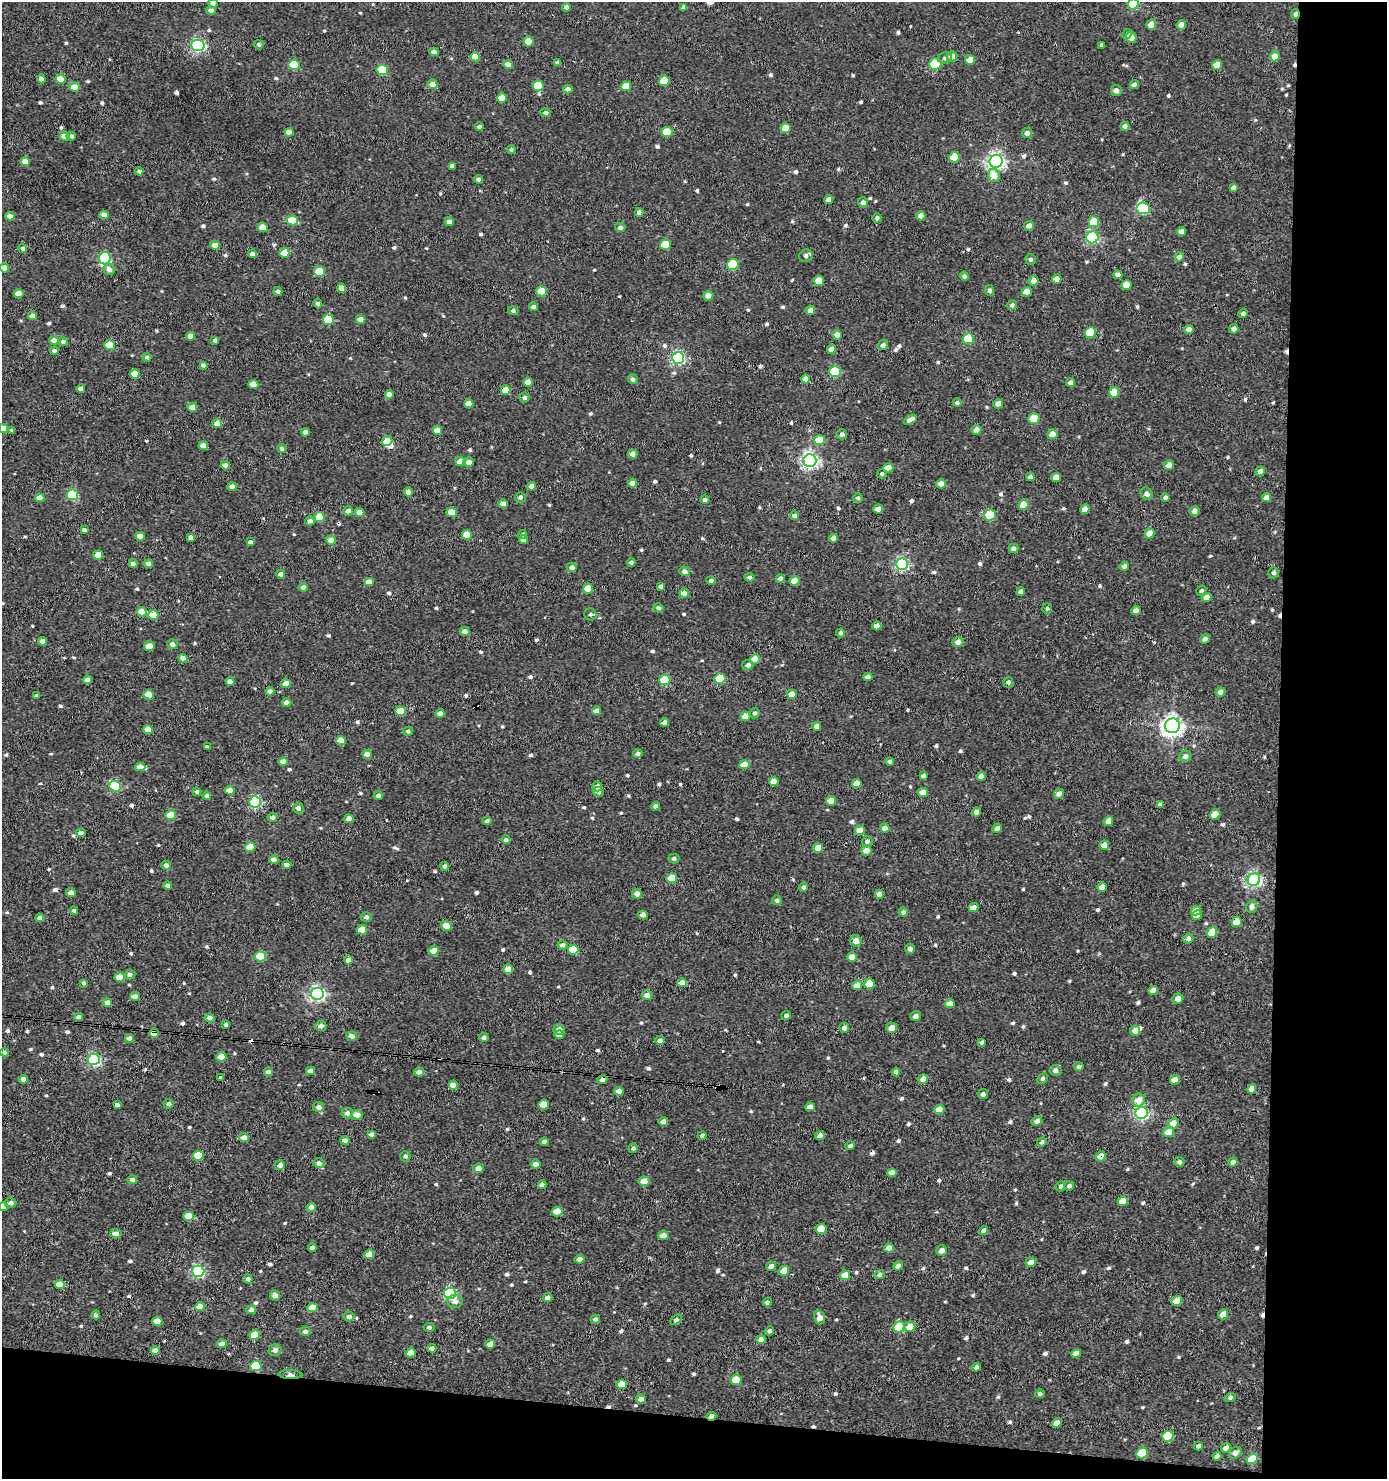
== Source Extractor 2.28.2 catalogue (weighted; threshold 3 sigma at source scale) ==
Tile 9 of 3 x 3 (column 3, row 3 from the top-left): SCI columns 2969-4353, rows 1-1477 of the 4454 x 4431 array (HDU 1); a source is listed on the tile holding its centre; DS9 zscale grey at full resolution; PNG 1389 x 1481 px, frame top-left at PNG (2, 2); each listed source drawn as its Kron ellipse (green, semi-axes under 4 px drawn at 4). Shown black and unused: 12% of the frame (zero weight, under 3 of 4 exposures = <1% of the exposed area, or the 3 px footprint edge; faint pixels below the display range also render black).
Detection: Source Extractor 2.28.2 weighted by HDU 2 'WHT'; one run over the whole footprint, this tile lists its part. Background 0.00299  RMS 0.0019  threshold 0.00838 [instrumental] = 3 sigma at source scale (4.5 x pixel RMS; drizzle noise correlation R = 1.50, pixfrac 1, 0.05/0.05 arcsec/px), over >= 5 px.
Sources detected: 740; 1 inside a brighter object's white glare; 9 cosmic-ray / hot-pixel residue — neither listed nor drawn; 2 inside a brighter listed object's ellipse — not listed separately; of the other 728, all 500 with FLUX_AUTO >= 0.404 (the completeness limit of this list) listed and drawn (228 fainter detections not listed), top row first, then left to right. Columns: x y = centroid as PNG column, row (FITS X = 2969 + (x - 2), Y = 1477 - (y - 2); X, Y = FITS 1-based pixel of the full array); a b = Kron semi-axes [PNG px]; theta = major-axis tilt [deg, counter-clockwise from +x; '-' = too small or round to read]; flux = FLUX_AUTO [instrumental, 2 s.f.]
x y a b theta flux
213 3 5 4 - 0.8
1133 4 6 5 - 9.9
566 7 4 4 - 0.79
684 7 4 4 - 0.72
211 10 5 4 - 0.93
1295 14 5 4 - 0.66
1151 24 5 5 - 1.8
1181 25 5 4 - 1.5
1127 34 5 4 - 0.58
1131 37 5 5 - 1.5
528 41 5 5 - 2.7
259 45 5 4 - 0.51
1102 45 4 3 - 0.41
198 46 7 5 -7 34
434 52 4 4 - 1.4
952 56 5 5 - 1.2
1275 56 5 5 - 2
475 57 5 4 - 3.1
945 58 7 5 15 0.52
970 60 5 5 - 2.6
557 63 4 3 - 0.43
508 64 5 4 - 0.96
935 64 6 5 - 12
294 65 5 5 - 8.2
1217 65 5 5 - 2.8
382 70 5 5 - 9.2
41 79 4 4 - 1.1
61 79 5 4 - 3.5
664 81 5 5 - 5.9
432 84 5 5 - 1.3
1134 85 5 4 - 0.84
538 86 5 5 - 5.8
626 86 5 4 - 3.7
75 87 5 4 - 2.9
568 89 5 4 - 0.93
1116 90 5 5 - 0.7
502 98 5 4 - 3.4
545 113 5 4 - 0.52
1125 126 4 4 - 0.78
479 127 4 4 - 0.55
786 128 5 5 - 3.7
289 132 4 4 - 1.5
667 132 5 5 - 6.2
1027 133 5 5 - 0.78
64 136 5 4 - 1.9
71 136 4 4 - 0.54
511 150 4 4 - 0.41
954 157 5 5 - 4.4
996 161 6 6 - 65
25 162 5 4 - 1.9
452 166 4 4 - 0.61
139 171 4 4 - 0.45
994 175 7 6 - 2.2
479 179 4 4 - 0.62
1233 187 4 4 - 0.54
829 199 4 4 - 1.2
863 202 5 5 - 0.81
1143 208 7 6 - 16
639 212 4 4 - 0.93
104 215 4 4 - 1.6
10 216 4 4 - 1.1
921 216 4 4 - 1.2
877 218 4 4 - 0.56
292 220 6 5 - 4.9
449 222 4 4 - 1.2
1094 222 5 5 - 4.2
1029 226 5 5 - 0.91
263 227 5 4 - 2.4
620 227 5 4 - 0.6
1182 231 4 4 - 1.1
1092 237 6 6 - 27
215 245 5 4 - 1
665 245 5 5 - 6.2
23 249 4 4 - 0.6
284 253 5 5 - 2.2
252 254 4 4 - 1.1
806 256 7 6 - 0.64
1179 257 5 4 - 0.73
105 258 6 6 - 19
1030 259 5 5 - 0.44
733 264 6 5 - 11
5 268 5 4 - 1.9
109 269 6 5 - 1.2
319 272 5 5 - 6.8
1118 275 4 4 - 0.8
964 276 4 4 - 0.46
1057 279 5 4 - 1.1
819 281 5 5 - 3.3
1034 281 5 5 - 1.4
1127 285 5 5 - 2.1
341 288 4 4 - 1.8
989 290 5 4 - 0.54
278 291 4 4 - 0.53
541 291 5 5 - 4.9
1027 292 5 4 - 2.2
19 293 5 4 - 2.2
708 296 5 5 - 1.2
318 304 5 4 - 0.54
1012 305 5 4 - 0.45
534 307 4 4 - 0.7
810 310 4 4 - 0.94
513 311 5 4 - 0.43
1243 313 5 4 - 0.53
32 316 4 4 - 1.5
361 319 5 4 - 1.4
328 320 5 5 - 7.4
1189 329 4 4 - 1.3
1234 329 4 4 - 0.82
1090 333 5 5 - 8.1
837 335 5 4 - 1.2
191 336 4 4 - 1.4
968 339 5 5 - 11
54 340 5 4 - 1.4
215 340 4 4 - 0.6
63 342 5 4 - 0.52
109 345 5 5 - 4.4
883 345 5 5 - 0.55
831 349 4 4 - 1.1
54 351 4 4 - 0.62
147 357 4 4 - 0.46
678 358 6 6 - 33
203 365 4 3 - 0.43
835 371 6 5 - 13
135 374 5 4 - 2.9
633 379 5 4 - 0.6
806 379 4 4 - 1.4
528 382 4 4 - 1.8
1070 383 4 4 - 0.82
253 384 5 4 - 2.7
81 389 4 4 - 0.83
505 390 5 4 - 2.7
1114 392 5 5 - 3.5
389 395 4 4 - 1.5
525 397 5 5 - 0.56
957 403 4 4 - 0.42
469 404 4 4 - 1.9
998 404 5 4 - 1.7
192 407 5 4 - 1.9
1034 419 5 5 - 5.9
910 420 7 4 24 0.85
217 423 5 4 - 1.7
3 428 4 4 - 1.6
12 430 4 3 - 0.4
437 430 5 4 - 2
976 430 5 5 - 0.98
305 432 4 4 - 1.1
842 434 5 5 - 0.53
1053 434 5 5 - 2.1
820 440 5 5 - 4
387 441 5 4 - 3.1
203 446 5 4 - 1.5
282 448 5 4 - 0.42
633 454 5 4 - 1.1
460 461 5 4 - 1.9
810 461 6 6 - 61
469 462 5 5 - 1.1
225 465 4 4 - 1
1169 465 5 5 - 1.2
888 468 5 4 - 2.4
1260 471 5 4 - 1.1
882 474 5 4 - 0.42
1030 477 4 4 - 0.57
1056 477 5 4 - 2
633 483 4 4 - 1.7
941 484 5 4 - 1.4
532 486 4 4 - 1.6
232 487 5 4 - 1.1
408 492 4 4 - 1.6
1147 494 7 5 -50 0.65
72 495 6 5 - 15
520 497 5 5 - 0.56
1165 497 4 4 - 0.48
40 498 5 4 - 2
858 498 5 4 - 0.41
1267 498 5 4 - 1.3
705 500 4 4 - 0.56
503 504 5 4 - 1.6
1023 505 5 5 - 2.2
878 509 5 4 - 1.7
1085 509 5 4 - 1.8
348 511 4 4 - 1
1194 511 5 5 - 0.74
359 512 5 4 - 1.7
452 512 5 4 - 2.8
990 515 6 5 - 14
794 516 4 4 - 0.72
319 517 5 5 - 4.6
310 521 4 4 - 0.81
84 530 4 3 - 0.54
1150 533 5 5 - 2.2
523 534 4 4 - 0.48
467 535 5 5 - 3.1
140 536 5 4 - 1.4
190 537 4 4 - 0.63
833 538 4 4 - 0.99
331 540 5 4 - 1.2
524 540 4 4 - 1.1
250 542 4 4 - 0.56
1013 548 5 4 - 0.61
98 555 5 4 - 3
631 562 4 3 - 0.54
133 564 4 4 - 0.79
148 564 4 4 - 1.3
902 564 6 6 - 31
1124 566 4 4 - 0.72
572 567 5 4 - 0.76
684 571 5 5 - 0.76
1273 573 5 5 - 0.49
281 574 4 4 - 0.58
749 577 5 4 - 0.43
780 579 4 4 - 0.69
711 580 4 4 - 0.51
795 581 5 5 - 2.9
369 582 5 4 - 1.5
661 586 3 3 - 0.43
303 587 4 4 - 1
588 589 5 5 - 3.8
1202 591 5 5 - 0.45
1021 592 4 4 - 0.6
684 593 4 4 - 2
1206 597 5 4 - 1.8
658 608 5 4 - 0.43
1047 608 5 5 - 0.41
1136 611 4 4 - 1.2
142 612 5 4 - 3.4
590 614 6 6 - 0.46
153 615 5 4 - 3.6
877 626 4 4 - 1.2
465 631 5 4 - 1
840 633 4 4 - 0.47
1205 639 5 4 - 0.67
42 641 4 4 - 0.82
958 642 5 5 - 1.1
172 644 5 4 - 0.79
149 646 5 5 - 2.1
183 658 4 4 - 1.5
755 659 5 4 - 2.1
748 665 5 5 - 0.7
868 677 4 4 - 0.65
720 679 5 5 - 8.4
87 680 4 4 - 1.5
665 680 5 5 - 12
230 682 4 4 - 1.2
1008 682 5 5 - 0.44
286 684 5 4 - 2.7
270 691 4 4 - 0.93
1220 692 5 4 - 0.72
792 694 5 4 - 2
149 695 5 4 - 2.9
37 696 4 3 - 0.49
287 702 5 4 - 1.1
400 711 5 4 - 4.3
596 711 4 4 - 1.2
755 713 5 5 - 0.5
440 714 4 4 - 1.2
745 716 5 4 - 2.5
665 722 4 4 - 0.86
817 726 4 4 - 1
1172 726 7 7 - 110
148 730 5 4 - 3
408 731 5 4 - 0.41
341 741 5 4 - 3.1
207 747 4 3 - 0.42
367 754 5 4 - 1.5
638 754 4 4 - 0.54
1185 756 6 5 - 0.73
890 761 4 4 - 0.51
283 762 5 4 - 1.5
744 765 5 4 - 2.5
140 767 5 4 - 1.4
923 776 4 3 - 0.47
981 776 4 4 - 1
774 781 5 4 - 2.2
857 783 5 4 - 1.9
115 786 6 5 - 19
597 786 5 5 - 1.2
230 790 5 4 - 2
197 792 4 4 - 0.42
598 792 5 5 - 0.97
923 792 5 4 - 1.7
1059 794 5 4 - 1.1
207 796 4 4 - 0.52
378 796 4 4 - 0.62
831 801 5 4 - 3.4
255 802 6 5 - 26
1160 804 4 3 - 0.51
656 806 4 4 - 0.62
298 808 5 5 - 0.63
976 812 4 4 - 0.87
1215 814 5 5 - 2.9
171 815 5 4 - 4.9
272 817 5 4 - 0.61
349 819 4 4 - 1.8
487 821 5 4 - 0.51
1108 821 5 4 - 1.3
885 828 5 4 - 1
997 828 5 4 - 0.69
860 830 5 4 - 2
81 833 5 4 - 0.71
506 840 4 4 - 0.58
867 841 5 5 - 0.64
1104 845 5 4 - 1.6
250 847 5 4 - 3.4
818 848 5 4 - 2.2
866 850 5 5 - 1.4
674 858 5 5 - 0.47
274 860 4 4 - 1.2
166 865 5 4 - 0.67
287 865 4 4 - 1
445 866 4 4 - 0.57
672 878 5 5 - 4.8
1254 880 6 6 - 46
168 885 4 4 - 0.69
803 887 4 4 - 0.6
1102 887 5 4 - 1.5
71 892 5 4 - 0.95
637 894 5 5 - 1.2
879 894 4 4 - 1
777 900 5 4 - 0.51
974 907 5 4 - 0.87
1252 907 6 5 - 0.74
1196 910 5 4 - 1.7
74 911 4 4 - 0.52
903 912 4 4 - 0.42
643 915 5 4 - 1
1197 915 5 4 - 1.8
366 917 5 5 - 0.5
40 918 4 4 - 0.74
1237 922 5 5 - 2.5
446 926 5 4 - 2.1
362 930 5 4 - 3.5
1212 932 5 5 - 3.8
1188 939 5 5 - 0.58
856 941 5 5 - 1.6
563 945 5 4 - 0.83
910 949 5 5 - 0.71
573 950 5 5 - 5.4
434 951 5 4 - 3
260 956 6 5 - 8.5
852 957 5 4 - 1.4
348 960 4 4 - 0.87
508 969 5 4 - 2.6
130 975 5 4 - 0.54
120 977 5 4 - 3.3
84 983 4 3 - 0.57
682 983 5 4 - 1.4
869 984 5 5 - 3.3
857 985 5 4 - 1.9
1153 991 5 4 - 1.3
317 994 6 6 - 48
647 995 5 5 - 1.3
135 996 5 4 - 0.97
1178 999 5 5 - 1.2
107 1003 4 4 - 1.2
950 1004 5 4 - 1.8
786 1015 5 4 - 0.52
916 1016 5 4 - 0.67
79 1017 4 4 - 0.82
210 1018 5 4 - 0.85
226 1025 4 3 - 0.43
321 1026 5 5 - 0.84
844 1028 5 5 - 0.79
892 1028 5 5 - 1.7
559 1029 6 5 - 1.2
1135 1031 5 5 - 1.2
154 1033 5 4 - 2.8
559 1035 5 4 - 1.7
352 1036 5 5 - 1
484 1037 5 4 - 0.61
130 1038 4 4 - 0.74
660 1040 4 4 - 0.8
982 1042 4 3 - 0.47
4 1053 4 4 - 0.51
221 1057 5 4 - 2.9
94 1059 6 5 - 27
1079 1067 5 4 - 0.47
1056 1070 6 5 - 0.65
310 1071 4 4 - 1.1
268 1072 4 4 - 0.82
419 1072 5 4 - 1.2
896 1072 4 4 - 0.74
220 1078 3 3 - 0.81
23 1079 5 4 - 1.4
923 1079 5 4 - 1.4
1042 1079 6 4 46 0.42
602 1080 5 4 - 0.8
1175 1080 5 4 - 1.8
453 1085 5 4 - 1.8
1252 1089 5 4 - 1.9
619 1091 5 4 - 1.4
983 1094 5 5 - 0.64
1138 1100 7 6 - 2.1
169 1104 5 4 - 0.71
117 1105 4 4 - 0.58
544 1105 5 5 - 4
319 1107 5 5 - 0.85
810 1107 5 4 - 1.4
939 1109 5 4 - 2.5
347 1113 5 5 - 0.77
1142 1113 6 6 - 41
357 1115 5 5 - 1.5
1037 1121 5 4 - 0.79
663 1122 4 4 - 1
1173 1123 5 5 - 1.7
1168 1132 6 5 - 2.2
371 1134 4 3 - 0.52
702 1135 4 4 - 0.49
820 1136 4 4 - 0.94
244 1137 5 4 - 1.4
345 1140 4 4 - 1.1
544 1142 4 4 - 0.83
1042 1142 5 4 - 0.5
850 1146 5 4 - 0.49
633 1148 5 4 - 0.45
198 1156 5 5 - 7.4
405 1156 5 5 - 0.44
1101 1156 5 5 - 1.8
1179 1162 5 5 - 0.59
1233 1162 5 4 - 0.87
319 1163 5 5 - 0.89
536 1164 5 4 - 0.99
280 1165 5 4 - 0.89
478 1168 5 4 - 1
892 1173 5 4 - 1.6
132 1180 5 4 - 0.54
644 1181 5 5 - 2.2
542 1185 4 4 - 0.85
1060 1186 5 4 - 0.43
1069 1186 5 4 - 0.57
1123 1201 5 4 - 2.8
11 1203 5 5 - 0.81
3 1207 5 4 - 2.4
311 1207 5 4 - 1.5
557 1212 5 4 - 3.6
189 1216 5 4 - 4.4
821 1229 5 5 - 4.1
983 1230 5 4 - 0.73
116 1234 5 4 - 1.2
663 1235 5 4 - 1.2
312 1248 4 3 - 0.66
889 1248 5 4 - 1.4
942 1250 5 5 - 1.1
369 1254 5 4 - 3
580 1259 5 4 - 1.1
1031 1262 5 4 - 1.6
771 1266 5 4 - 1.3
898 1266 5 4 - 0.73
198 1271 6 5 - 29
784 1271 5 5 - 3
879 1274 5 4 - 0.52
845 1275 5 5 - 2.4
248 1279 4 4 - 0.62
60 1284 5 4 - 3
450 1293 6 5 - 28
275 1296 5 4 - 0.86
548 1298 4 4 - 1
455 1301 8 7 - 0.81
1177 1301 5 5 - 2.8
767 1302 4 4 - 0.53
200 1307 5 4 - 2.9
313 1308 5 4 - 3.1
251 1310 5 4 - 1
1223 1314 5 4 - 2.1
96 1315 4 4 - 0.57
349 1317 5 4 - 0.74
820 1317 7 5 -72 1.3
595 1319 5 4 - 0.54
676 1320 6 4 37 0.42
157 1321 5 4 - 3
429 1327 5 4 - 0.46
899 1327 6 5 - 6.3
910 1327 6 5 - 1.8
305 1331 5 4 - 0.64
769 1331 4 4 - 0.63
255 1335 5 4 - 5.5
761 1340 5 4 - 1.8
222 1344 5 4 - 1.3
490 1344 5 4 - 1.4
432 1348 4 4 - 0.83
155 1350 4 4 - 1.3
275 1350 6 6 - 0.73
411 1353 5 4 - 2.1
1076 1353 5 4 - 1.2
256 1366 6 5 - 9
976 1367 4 4 - 0.6
290 1375 12 4 -3 0.79
736 1380 5 5 - 5.2
622 1384 5 4 - 3.8
1040 1394 5 4 - 0.42
1230 1397 5 4 - 0.49
641 1399 5 4 - 0.86
711 1416 5 3 - 1.1
1057 1423 5 4 - 1.7
1168 1436 6 5 - 8.1
1198 1446 4 4 - 0.51
1226 1448 5 4 - 0.96
1142 1453 6 5 - 5.9
1235 1453 6 5 - 0.9
1217 1456 4 4 - 0.81
1252 1459 6 5 - 5
Overlapping masked pixels (flux is a lower limit): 7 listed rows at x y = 1295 14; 217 423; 154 1033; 602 1080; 1101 1156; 290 1375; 711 1416
Isophote crosses this tile's border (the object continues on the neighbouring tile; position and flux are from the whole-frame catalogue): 5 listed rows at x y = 213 3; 1133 4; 5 268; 3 428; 3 1207